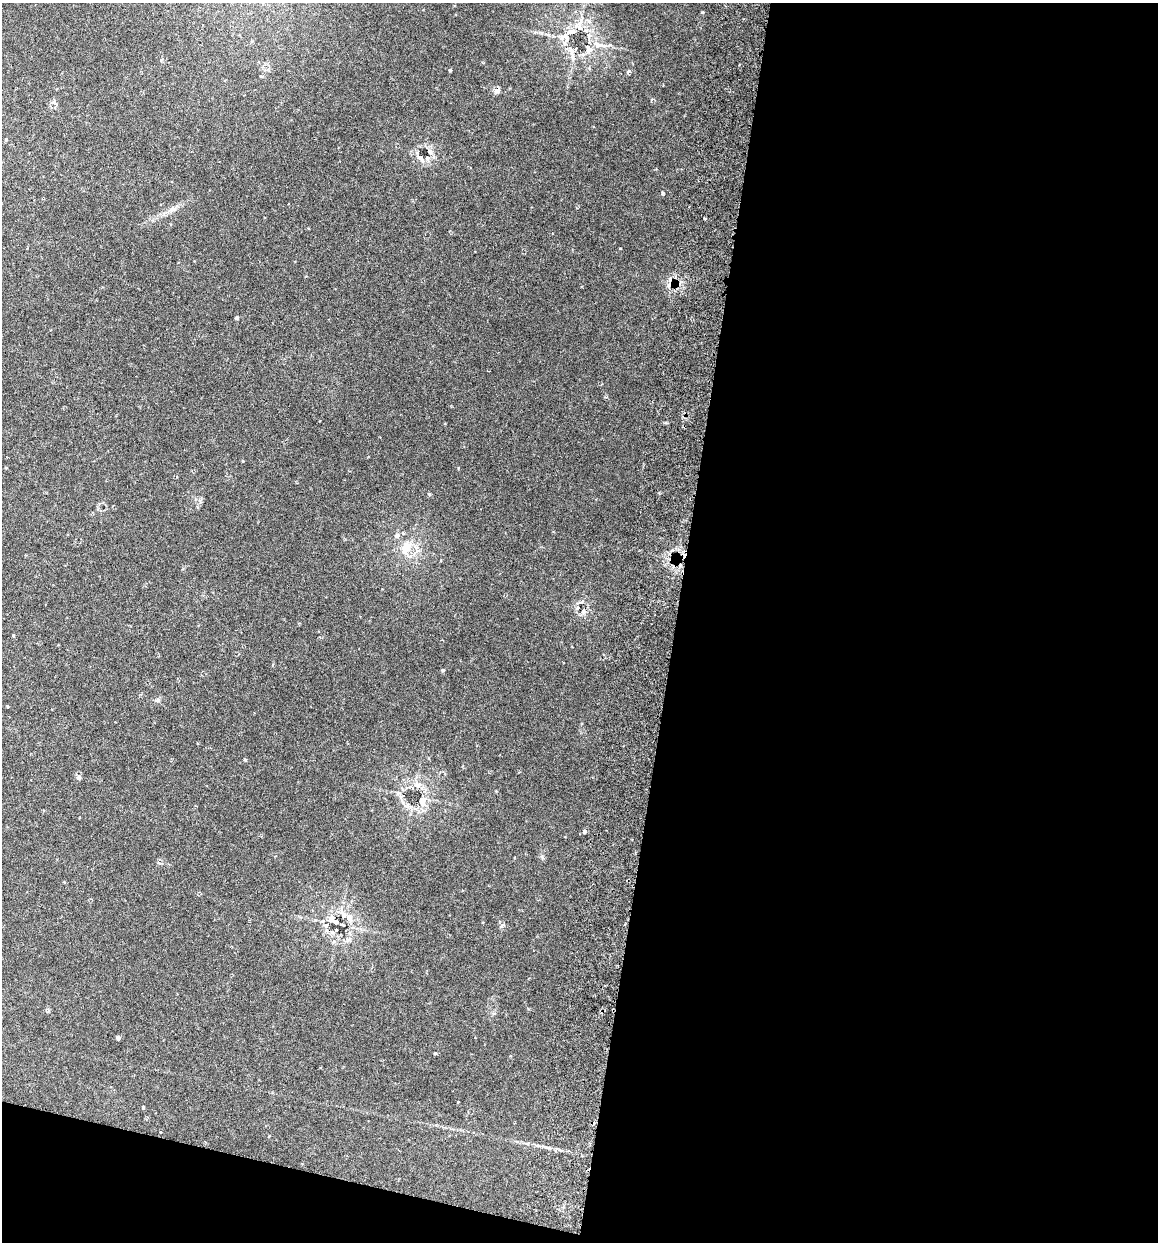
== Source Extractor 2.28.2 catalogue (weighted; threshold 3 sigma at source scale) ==
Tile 16 of 4 x 4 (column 4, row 4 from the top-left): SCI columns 3646-4801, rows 15-1254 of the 5096 x 4990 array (HDU 1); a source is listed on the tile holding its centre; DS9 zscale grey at full resolution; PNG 1160 x 1244 px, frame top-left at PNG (2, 3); no overlay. Shown black and unused: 45% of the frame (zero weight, under 3 of 6 exposures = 3% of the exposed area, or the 3 px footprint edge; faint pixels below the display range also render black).
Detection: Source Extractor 2.28.2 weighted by HDU 2 'WHT'; one run over the whole footprint, this tile lists its part. Background 0.0297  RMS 0.0032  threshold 0.0131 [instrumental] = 3 sigma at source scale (4.09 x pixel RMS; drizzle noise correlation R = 1.36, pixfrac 0.8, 0.05/0.05 arcsec/px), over >= 5 px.
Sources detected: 43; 6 inside a brighter listed object's ellipse — not listed separately; the other 37 listed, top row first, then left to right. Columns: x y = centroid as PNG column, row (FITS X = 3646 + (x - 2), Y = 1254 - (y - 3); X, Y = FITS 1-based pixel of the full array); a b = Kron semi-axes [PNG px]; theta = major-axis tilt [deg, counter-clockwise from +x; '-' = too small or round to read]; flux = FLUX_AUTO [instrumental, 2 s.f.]
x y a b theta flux
579 27 15 9 -75 2.6
566 37 16 10 -51 2.9
597 44 14 6 -24 1.8
589 50 10 10 - 2
450 70 4 3 - 0.36
628 71 5 4 - 0.64
261 76 4 3 - 0.27
497 90 4 4 - 3.2
652 100 5 3 - 0.3
54 103 7 6 - 1
429 151 8 7 - 1
421 158 12 7 -52 1.7
662 193 5 3 - 0.28
172 209 9 6 16 1
704 218 3 2 - 0.29
671 284 8 6 -21 1.3
237 318 4 4 - 0.43
429 494 5 3 - 0.29
397 535 7 6 - 0.98
407 548 16 10 53 4.8
577 608 6 6 - 0.86
583 611 6 5 - 1.2
13 635 3 3 - 0.26
443 670 4 4 - 0.35
245 760 4 3 - 0.32
79 778 7 6 - 0.66
417 785 10 7 -38 1.7
422 800 13 10 88 2.9
585 831 5 5 - 0.52
159 863 6 4 -42 0.46
349 918 11 8 -70 1.8
335 922 8 4 -39 5.8
326 926 6 5 - 0.63
336 930 3 3 - 0.61
118 1038 4 4 - 0.66
435 1053 5 3 - 0.26
143 1107 4 3 - 0.46
Overlapping masked pixels (flux is a lower limit): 1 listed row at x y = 671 284
Unlisted compact peaks at least as high as the median listed source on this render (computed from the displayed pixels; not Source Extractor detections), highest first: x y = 620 248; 702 12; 458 468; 158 700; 502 926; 542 857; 541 33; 243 461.